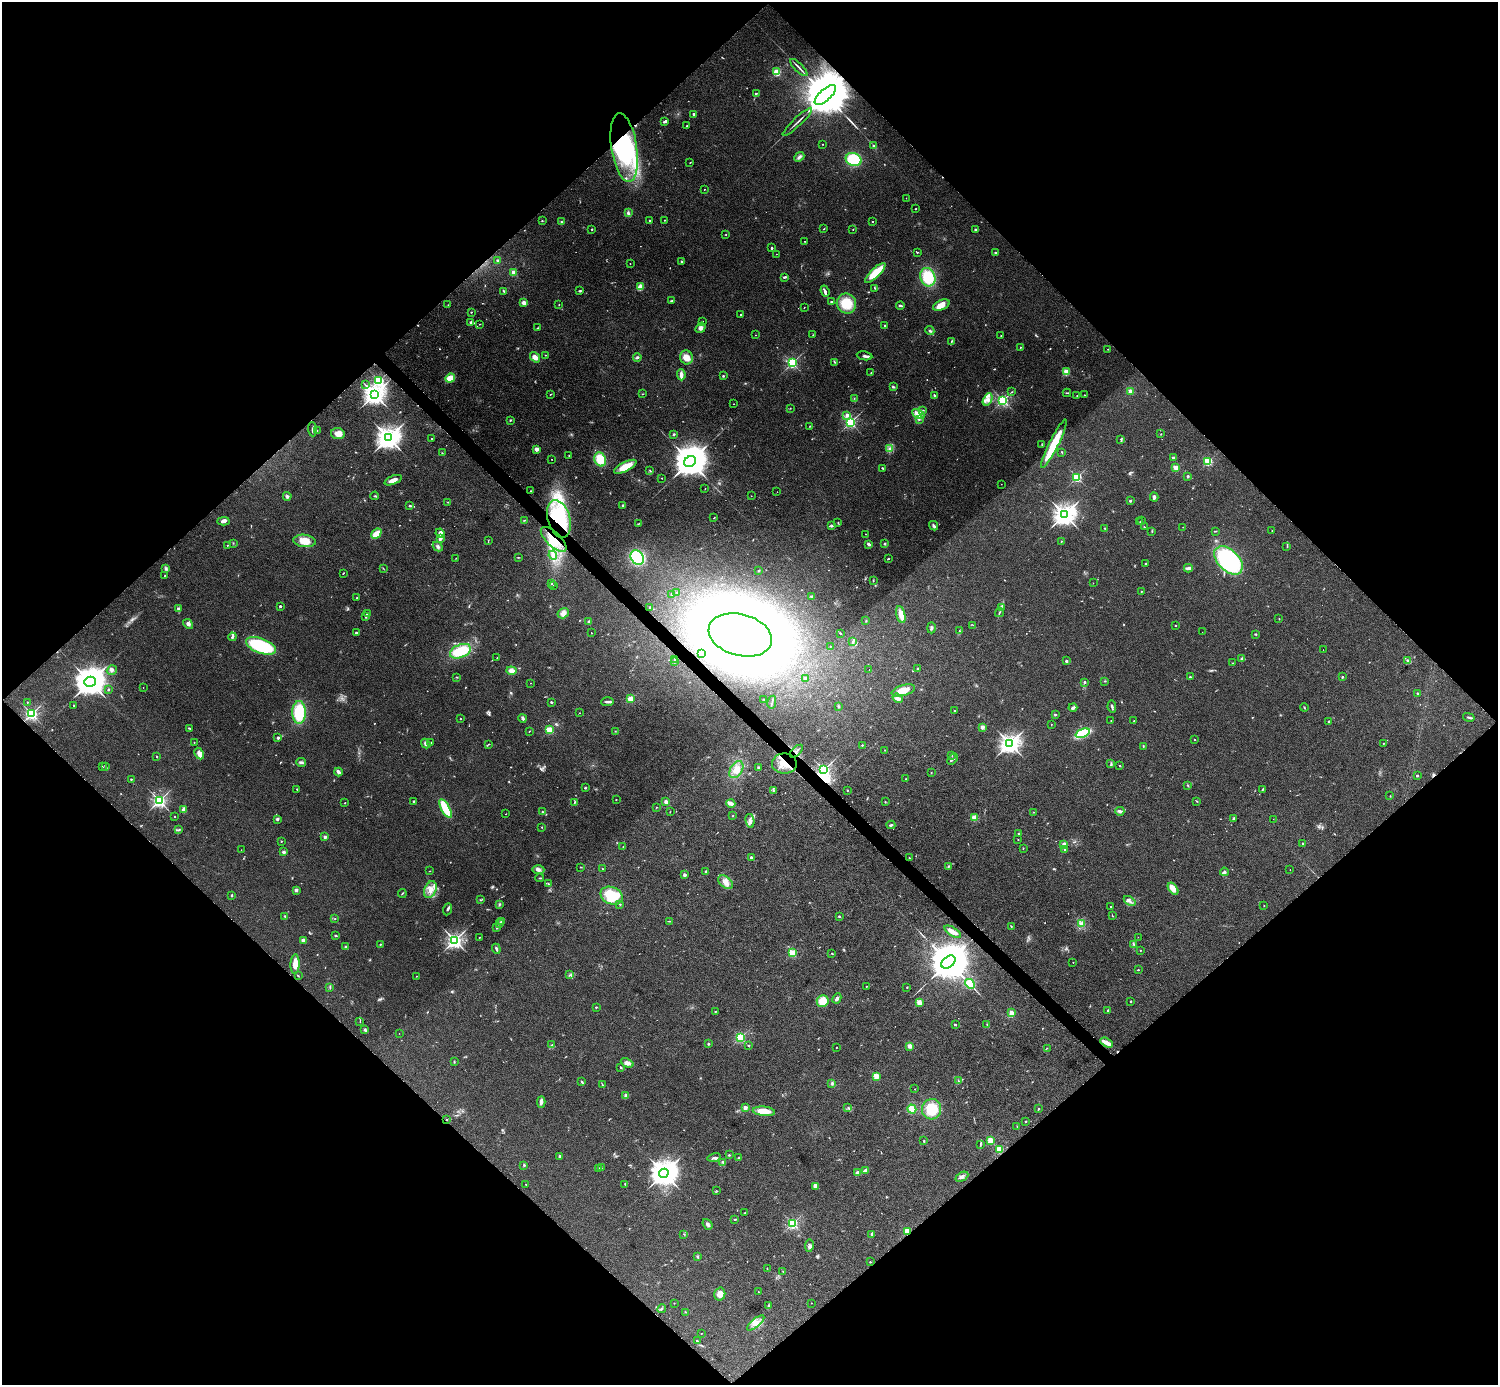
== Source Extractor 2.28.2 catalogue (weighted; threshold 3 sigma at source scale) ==
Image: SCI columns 1-5983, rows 298-5828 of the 5983 x 5982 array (HDU 1 of 3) = the unmasked area's bounding box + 8 px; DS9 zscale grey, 4 x 4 block average (1 PNG px = mean of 4 x 4 image px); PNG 1500 x 1387 px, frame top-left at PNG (2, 2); each listed source drawn as its Kron ellipse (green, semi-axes under 4 px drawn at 4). Shown black and unused: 51% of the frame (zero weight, under 4 of 8 exposures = <1% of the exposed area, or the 3 px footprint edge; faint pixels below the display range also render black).
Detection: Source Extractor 2.28.2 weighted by HDU 2 'WHT'. Background 0.0717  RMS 0.0044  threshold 0.0178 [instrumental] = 3 sigma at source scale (4.09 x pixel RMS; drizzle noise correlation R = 1.36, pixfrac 0.8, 0.05/0.05 arcsec/px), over >= 5 px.
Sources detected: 739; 20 too faint to see at this stretch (4 x 4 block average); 5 inside a brighter object's white glare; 5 cosmic-ray / hot-pixel residue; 2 long thin detections or spike segments (spike, bleed or trail) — neither listed nor drawn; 8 coinciding with a brighter row at this scale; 26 inside a brighter listed object's ellipse — not listed separately; of the other 673, all 500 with FLUX_AUTO >= 0.94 (the completeness limit of this list) listed and drawn (173 fainter detections not listed), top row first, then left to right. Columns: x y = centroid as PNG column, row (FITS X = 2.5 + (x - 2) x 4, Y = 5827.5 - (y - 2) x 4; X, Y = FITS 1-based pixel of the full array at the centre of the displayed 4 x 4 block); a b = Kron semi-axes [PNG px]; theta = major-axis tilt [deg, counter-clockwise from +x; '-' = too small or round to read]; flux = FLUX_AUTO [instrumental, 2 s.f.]
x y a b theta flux
799 67 11 2 -45 5.7
777 72 2 2 - 160
756 93 2 2 - 1.9
825 95 13 5 42 31000
694 114 2 2 - 13
665 122 4 2 - 5.6
797 122 20 2 44 8.2
687 126 2 2 - 2.9
823 144 2 2 - 2
873 146 2 2 - 1.9
624 148 35 12 -81 220
799 157 5 3 - 5.9
854 159 8 6 -19 99
690 162 3 2 - 1.1
704 189 2 2 - 1.3
906 198 2 2 - 0.95
915 209 2 2 - 3.2
628 213 4 3 - 5.2
649 220 2 2 - 3.9
664 220 2 2 - 1.1
542 221 2 2 - 1.2
562 222 2 2 - 2.3
872 222 2 2 - 4.7
592 229 2 2 - 5
824 229 3 2 - 1.1
853 229 2 2 - 1.1
975 229 2 2 - 5.7
726 235 2 2 - 1.3
805 241 2 2 - 1
772 248 2 2 - 8.8
917 252 2 2 - 2.7
996 253 3 2 - 3.1
776 254 2 2 - 1.4
497 260 2 2 - 3.6
681 261 2 2 - 8.9
630 264 2 2 - 1.7
514 272 2 2 - 62
875 273 13 4 45 63
784 277 4 2 - 3.9
928 277 9 7 -71 83
640 287 4 3 - 26
875 288 3 2 - 1.5
504 291 4 2 - 3.8
580 291 4 2 - 2.6
825 291 5 2 - 4.6
672 301 4 2 - 2.7
832 302 3 2 - 2.6
524 303 4 3 - 8.1
846 303 10 9 - 62
559 304 2 2 - 0.98
448 305 2 2 - 1
900 305 4 2 - 3.6
941 305 9 5 23 16
804 307 2 2 - 1.7
471 312 2 2 - 2
741 314 2 2 - 4.9
702 321 2 2 - 3.1
471 322 3 3 - 4.5
480 324 2 2 - 1.1
885 325 2 2 - 5.8
538 328 3 2 - 1.5
701 328 6 4 55 8
930 331 4 2 - 4.1
755 335 2 2 - 1.8
813 335 2 2 - 1.1
1001 336 2 2 - 3
952 341 2 2 - 2.3
1020 347 2 2 - 0.97
1108 349 2 2 - 1
546 355 2 2 - 2.5
864 356 8 3 -11 5.9
535 357 6 4 -51 12
637 357 4 3 - 4
687 357 7 6 - 23
835 362 3 2 - 1.4
792 363 2 2 - 400
1066 372 2 2 - 120
871 373 2 2 - 0.95
681 375 5 2 - 14
723 376 2 2 - 9.4
450 378 5 3 - 30
379 381 2 2 - 360
365 385 3 2 - 1.2
893 387 3 2 - 2.7
1130 391 2 2 - 51
1012 392 2 2 - 1.1
1067 393 4 2 - 2
374 394 3 3 - 2000
550 394 3 2 - 1.2
643 394 3 2 - 1.3
1077 395 2 2 - 1.1
1084 395 2 2 - 1.5
935 396 4 2 - 3.6
854 398 2 2 - 0.99
988 400 6 3 62 9.1
1003 400 2 2 - 500
734 404 2 2 - 1.3
790 408 2 2 - 1
923 410 3 2 - 1.8
918 414 7 4 -29 27
847 415 2 2 - 35
919 419 3 2 - 3.1
510 420 2 2 - 2.3
850 422 2 2 - 480
810 426 2 2 - 1.1
312 429 7 2 -86 6.6
317 430 2 2 - 1.1
338 434 7 5 -10 22
674 434 2 2 - 3.5
1161 434 2 2 - 1.1
388 438 4 3 - 2800
432 439 2 2 - 5.1
1121 439 3 2 - 2.1
1054 444 27 5 63 78
1042 445 2 2 - 1.1
889 448 3 2 - 2.9
537 449 2 2 - 59
1062 452 3 2 - 1.6
442 453 2 2 - 1.4
569 455 2 2 - 0.95
1173 457 3 2 - 2.8
552 459 2 2 - 1
600 459 7 5 -67 55
690 461 6 5 - 8400
1208 461 2 2 - 220
625 467 12 4 26 36
882 468 2 2 - 2.5
1176 468 2 2 - 95
650 470 4 2 - 1.4
1188 476 2 2 - 15
1077 477 2 2 - 300
662 478 2 2 - 2.5
393 480 9 3 20 14
1001 484 2 2 - 0.95
705 489 2 2 - 1
531 491 2 2 - 2
777 492 2 2 - 1
287 496 4 3 - 4.5
375 496 4 2 - 2.6
751 496 2 2 - 4.7
1154 497 4 3 - 6.2
1130 501 2 2 - 3.1
448 502 4 2 - 1.6
623 505 2 2 - 3.3
410 506 3 2 - 3.3
1064 515 4 3 - 2400
714 518 2 2 - 1.5
559 519 19 11 -74 210
525 520 2 2 - 1.1
223 521 6 3 3 8.2
1142 521 2 2 - 1.7
838 522 2 2 - 1.6
1140 522 2 2 - 0.97
638 524 3 2 - 1.5
832 526 3 2 - 2.5
934 526 5 2 - 5.6
1144 527 2 2 - 1.3
1183 527 2 2 - 0.97
1105 528 3 2 - 1.7
1272 530 2 2 - 1.9
1152 531 3 2 - 1.6
1215 531 4 2 - 1.6
440 533 5 3 - 9.2
376 534 6 3 42 32
866 534 2 2 - 1.9
440 539 3 3 - 6.8
554 539 16 7 -44 49
305 541 11 6 -7 32
488 541 2 2 - 0.99
1061 541 2 2 - 1.1
233 543 2 2 - 1.1
869 544 4 2 - 5
885 544 2 2 - 12
227 545 2 2 - 1.1
438 546 5 3 - 5
1287 547 2 2 - 1.3
553 555 5 2 - 3.5
518 557 3 2 - 1.3
637 557 7 6 - 170
456 558 2 2 - 1.3
888 559 2 2 - 2.7
1228 560 17 10 -46 330
1145 564 2 2 - 1.1
166 568 3 2 - 3.2
383 568 2 2 - 0.94
1188 568 4 3 - 6.4
759 571 2 2 - 2.8
343 573 2 2 - 1.6
165 576 2 2 - 0.99
873 580 3 2 - 1.4
1093 583 2 2 - 1.3
551 584 2 2 - 1.5
554 585 2 2 - 1.8
677 592 3 2 - 1.2
1141 592 2 2 - 1.4
671 594 3 2 - 2.7
811 597 2 2 - 1.7
357 598 2 2 - 0.97
280 606 2 2 - 12
650 607 2 2 - 7
1001 608 3 2 - 1.8
178 609 3 3 - 3.2
999 612 5 2 - 2.9
563 613 6 5 - 10
367 614 2 2 - 1.4
901 614 9 4 -76 25
366 616 4 2 - 3
1279 619 2 2 - 1.2
866 621 2 2 - 1.7
589 622 3 3 - 4.9
188 624 5 4 - 6.9
973 625 2 2 - 1
1175 625 2 2 - 3.7
931 628 5 2 - 4.7
959 631 2 2 - 1.4
1202 632 2 2 - 1.4
356 633 3 2 - 2.7
591 633 2 2 - 2.4
840 633 2 2 - 1.6
1255 634 3 2 - 2.2
740 635 32 20 -15 3500
232 637 4 2 - 5
853 641 2 2 - 1.7
261 646 16 7 -21 150
830 646 2 2 - 2.1
1323 650 2 2 - 1.1
460 651 11 6 22 82
701 654 2 2 - 1.4
497 658 2 2 - 1.2
675 659 2 2 - 1.6
1241 659 3 2 - 3
675 661 2 2 - 1.3
1066 661 2 2 - 12
1408 661 4 3 - 4.1
1233 663 2 2 - 1.3
918 668 2 2 - 1.8
869 669 2 2 - 3.3
112 670 5 3 - 7
511 671 5 3 - 17
457 677 2 2 - 1
1190 677 2 2 - 8.6
1342 677 2 2 - 10
806 679 3 3 - 5.7
1105 681 2 2 - 1.4
90 682 6 5 - 5700
1085 682 2 2 - 11
531 683 2 2 - 1.8
143 687 2 2 - 1.3
108 690 3 2 - 2.6
903 690 12 5 16 32
1418 694 2 2 - 11
898 698 5 4 - 9.6
630 699 2 2 - 130
763 699 2 2 - 1.3
27 702 2 2 - 3.6
551 702 2 2 - 12
608 702 6 2 3 6.1
772 702 6 2 79 3
73 705 2 2 - 1.5
838 706 3 2 - 1.4
1112 707 6 2 -79 4.9
1073 708 4 2 - 7.4
1304 708 4 2 - 1.5
954 711 2 2 - 4.3
299 712 11 7 90 89
580 713 2 2 - 1.3
32 714 2 2 - 590
1056 715 2 2 - 2.3
1469 717 6 2 -14 4
523 718 4 2 - 7.1
460 719 2 2 - 4.3
1111 720 2 2 - 0.99
1134 721 2 2 - 1.1
1329 722 2 2 - 2.5
1051 724 2 2 - 1.1
982 727 2 2 - 52
189 728 3 2 - 2.5
549 730 2 2 - 150
529 731 2 2 - 1.1
615 731 2 2 - 1.2
1083 733 7 3 22 130
278 738 2 2 - 17
1195 739 2 2 - 3.4
194 742 2 2 - 2
431 743 3 2 - 1.7
1010 743 3 3 - 1800
1384 743 2 2 - 1.3
426 744 5 3 - 7.2
489 744 2 2 - 1.5
862 745 2 2 - 2.7
1143 746 3 2 - 1.5
885 750 2 2 - 1
796 751 8 2 43 5.4
199 754 6 3 -62 16
952 755 3 2 - 1.2
157 756 2 2 - 1.6
952 759 6 2 47 4.2
301 762 5 3 - 5.5
784 764 12 10 2 45
1111 764 3 2 - 2.8
1120 766 2 2 - 2.5
102 767 2 2 - 1
105 767 3 2 - 2.9
758 767 2 2 - 15
736 770 9 6 58 20
824 770 2 2 - 720
338 772 4 2 - 10
931 773 2 2 - 1.2
1417 776 2 2 - 8.7
131 779 2 2 - 5.8
906 779 2 2 - 1.8
1187 785 2 2 - 2
585 788 2 2 - 8.1
297 789 2 2 - 5.2
1262 789 3 2 - 2.2
773 790 3 2 - 2.3
847 791 2 2 - 1.2
1390 796 2 2 - 1.4
616 799 2 2 - 1.3
159 801 2 2 - 720
414 801 3 2 - 1.8
1197 801 2 2 - 1.4
666 802 2 2 - 46
885 802 3 2 - 1.5
345 803 2 2 - 1.2
574 803 3 2 - 2.5
731 804 4 3 - 10
657 807 2 2 - 1.6
445 808 10 3 -61 83
184 810 3 2 - 13
1120 811 4 3 - 7.5
542 812 2 2 - 2.6
670 812 2 2 - 1.1
1034 812 3 2 - 1.2
506 814 2 2 - 1.7
733 815 2 2 - 1.7
175 816 2 2 - 3.1
974 818 2 2 - 99
1233 818 2 2 - 2.4
277 819 4 3 - 3.7
1273 819 2 2 - 0.98
750 821 7 3 -77 7
891 825 4 2 - 4.8
542 827 2 2 - 3.6
179 830 3 2 - 1.8
1019 834 4 2 - 2.4
325 837 2 2 - 23
1018 839 2 2 - 1.4
281 841 2 2 - 1.2
1303 843 2 2 - 4.6
1064 844 3 3 - 8.4
623 847 2 2 - 1.3
1023 848 2 2 - 1.1
1064 849 2 2 - 8.8
241 850 2 2 - 0.99
284 852 2 2 - 26
751 857 2 2 - 14
909 858 2 2 - 1.5
948 866 3 2 - 2.1
581 867 3 2 - 1.1
602 869 2 2 - 1.5
538 870 6 4 -3 8.6
1290 870 2 2 - 0.94
430 871 2 2 - 1.3
706 871 2 2 - 12
1224 872 4 3 - 4.9
684 875 2 2 - 27
540 878 4 2 - 2
726 882 8 5 -41 16
548 884 3 2 - 1.6
430 889 9 5 69 19
1173 889 7 3 -55 23
296 890 2 2 - 11
402 894 4 2 - 1.6
232 895 2 2 - 3.8
612 896 11 8 -23 92
480 900 2 2 - 1.7
1130 901 6 3 -36 6.8
499 904 3 2 - 2.3
620 904 2 2 - 3.7
1264 906 2 2 - 2.2
1111 907 2 2 - 1.6
447 909 6 2 68 4.1
285 916 2 2 - 2.1
839 916 3 2 - 2.1
1112 916 3 2 - 1.1
335 918 2 2 - 1.2
501 921 4 2 - 2.7
669 921 3 2 - 1.5
1082 923 3 2 - 3.2
499 924 3 2 - 3.7
1011 926 3 2 - 1.7
496 928 2 2 - 1.6
953 932 9 4 -33 16
336 936 2 2 - 3.5
1138 937 2 2 - 1.1
479 938 2 2 - 1.3
304 940 3 3 - 8.8
455 940 3 2 - 1100
380 944 3 2 - 1.4
1134 944 3 2 - 1.5
346 947 2 2 - 16
496 949 5 2 - 4.8
1141 950 2 2 - 2.8
792 953 2 2 - 180
832 953 2 2 - 1.9
948 962 8 5 39 16000
1073 962 2 2 - 2.3
295 964 10 4 88 23
1138 970 2 2 - 2.4
570 975 3 2 - 1.7
298 976 2 2 - 1.3
416 976 2 2 - 2.1
970 984 5 4 - 42
866 986 2 2 - 1.7
330 987 3 2 - 2
907 987 2 2 - 1.5
837 998 5 3 - 7.5
823 1001 6 6 - 41
1131 1001 2 2 - 5.9
919 1002 2 2 - 100
596 1007 2 2 - 1.9
1108 1010 2 2 - 5.2
716 1011 2 2 - 2
1012 1013 2 2 - 73
360 1021 3 2 - 1.2
955 1024 2 2 - 6.4
987 1025 3 2 - 1.4
364 1030 3 2 - 3.1
399 1033 2 2 - 0.94
740 1037 2 2 - 290
1107 1043 7 3 -28 18
708 1044 2 2 - 16
552 1045 3 2 - 0.97
749 1046 2 2 - 1.3
910 1046 2 2 - 60
836 1047 2 2 - 3
1047 1048 2 2 - 1.1
454 1062 3 2 - 2
627 1063 7 4 -23 12
621 1067 2 2 - 2.6
876 1076 2 2 - 120
958 1081 2 2 - 0.96
582 1082 3 2 - 3
602 1084 3 2 - 1.9
832 1084 4 2 - 2.5
915 1089 2 2 - 2.7
626 1095 2 2 - 9.7
541 1102 6 2 87 11
745 1108 2 2 - 51
848 1108 4 2 - 2.7
912 1109 5 4 - 19
931 1109 10 9 - 71
1038 1109 3 2 - 1.7
764 1111 11 4 -6 38
447 1120 2 2 - 3
1026 1121 2 2 - 1.7
1017 1126 2 2 - 1.1
990 1140 2 2 - 110
924 1141 3 2 - 1.8
980 1144 2 2 - 1.2
999 1150 2 2 - 160
729 1155 3 2 - 2.1
560 1156 2 2 - 10
714 1157 7 2 14 5.7
739 1158 2 2 - 7.2
723 1162 3 2 - 2.9
524 1165 3 2 - 2.1
598 1168 2 2 - 1.2
601 1168 2 2 - 1.4
865 1170 3 2 - 7.9
664 1173 5 4 - 4500
858 1173 4 3 - 9
962 1177 7 4 28 7.5
526 1184 2 2 - 1.9
625 1184 2 2 - 2.2
816 1186 3 3 - 7.2
717 1191 2 2 - 1
744 1213 3 2 - 1.3
735 1219 3 2 - 2.5
793 1223 2 2 - 430
707 1224 6 3 -52 6.7
907 1231 2 2 - 160
684 1234 2 2 - 1.2
871 1234 3 2 - 2.6
809 1246 6 3 81 5.6
697 1256 3 2 - 2.2
870 1262 2 2 - 3.3
767 1268 2 2 - 1.2
783 1271 2 2 - 1.1
758 1292 2 2 - 1.3
720 1294 6 5 - 17
674 1303 2 2 - 2.3
811 1303 2 2 - 1.8
769 1305 2 2 - 1.2
662 1309 5 2 - 2.3
685 1312 2 2 - 1
756 1323 10 4 40 15
701 1333 2 2 - 2.2
697 1341 3 2 - 2.3
Overlapping masked pixels (flux is a lower limit): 10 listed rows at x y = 825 95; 624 148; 559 519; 554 539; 740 635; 796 751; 784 764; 824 770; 447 1120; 907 1231
Diffuse or blended objects may show on this block-average render without a row.